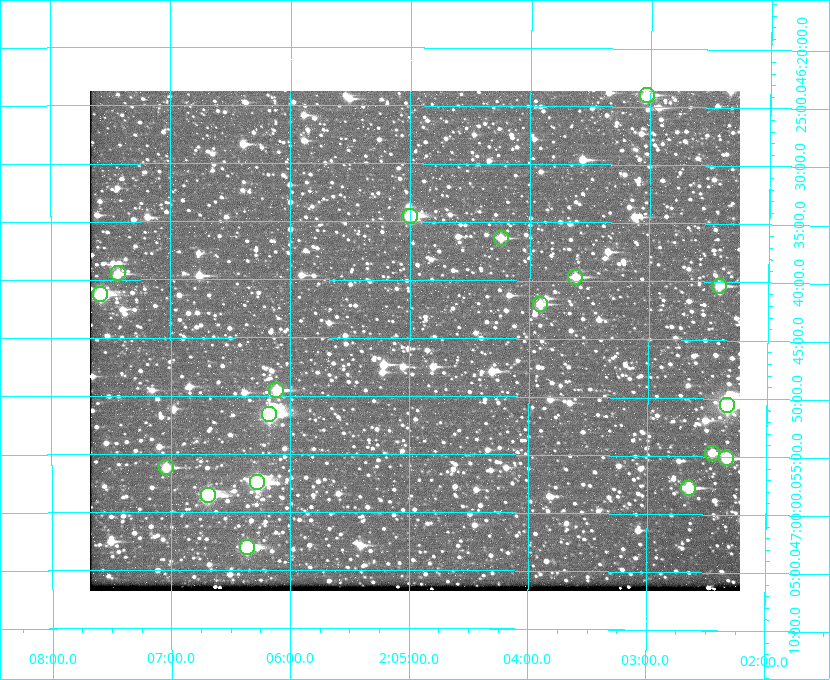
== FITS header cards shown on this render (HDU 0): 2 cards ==
NAXIS1  =                  650 / Width of table row in bytes
NAXIS2  =                  500 / Number of rows in table

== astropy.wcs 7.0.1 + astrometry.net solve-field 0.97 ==
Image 650 x 500 px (HDU 0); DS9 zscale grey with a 90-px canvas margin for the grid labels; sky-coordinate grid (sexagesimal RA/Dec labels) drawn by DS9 from the SOLVED WCS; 18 Tycho-2 reference stars matched to detected sources circled (green)
Header WCS: none
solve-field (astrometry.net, Tycho-2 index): SOLVED blind (the file carries no WCS)
Solved WCS: RA---TAN-SIP/DEC--TAN-SIP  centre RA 02:04:57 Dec +46:45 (31.24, +46.75 deg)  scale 5.16 arcsec/px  FOV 55.9' x 43.0'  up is +180 deg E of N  parity flipped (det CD > 0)
(file carries no celestial WCS; the grid is the blind solution)
Tycho-2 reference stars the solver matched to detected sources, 18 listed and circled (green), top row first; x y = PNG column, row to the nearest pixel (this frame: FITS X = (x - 90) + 1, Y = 500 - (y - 91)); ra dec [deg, ICRS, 3 dp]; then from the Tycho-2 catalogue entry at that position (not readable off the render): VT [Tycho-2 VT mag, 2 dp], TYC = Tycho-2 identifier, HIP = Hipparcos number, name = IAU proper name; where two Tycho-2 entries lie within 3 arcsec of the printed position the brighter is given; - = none
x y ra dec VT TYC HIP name
647 95 30.759 +46.399 9.94 3280-846-1 - -
410 216 31.250 +46.575 8.43 3281-919-1 - -
501 238 31.061 +46.606 9.99 3281-582-1 - -
118 273 31.860 +46.658 10.03 3281-318-1 - -
575 277 30.904 +46.661 9.60 3280-781-1 - -
719 286 30.604 +46.672 9.47 3280-908-1 - -
100 294 31.896 +46.687 8.88 3281-547-1 - -
540 304 30.978 +46.700 9.85 3281-909-1 - -
276 390 31.529 +46.825 9.32 3281-34-1 - -
727 405 30.583 +46.843 7.07 3280-746-1 9508 -
269 414 31.543 +46.860 7.50 3281-160-1 9805 -
712 453 30.615 +46.912 10.08 3284-203-1 - -
726 458 30.584 +46.919 9.47 3284-629-1 - -
166 467 31.760 +46.936 9.76 3285-99-1 - -
257 482 31.569 +46.957 8.53 3285-177-1 9816 -
688 488 30.663 +46.962 9.31 3284-347-1 - -
208 495 31.671 +46.975 8.89 3285-43-1 - -
247 547 31.591 +47.051 8.70 3285-1195-1 - -